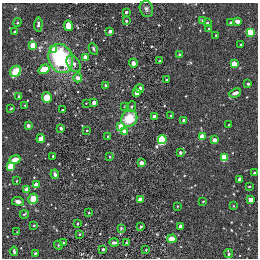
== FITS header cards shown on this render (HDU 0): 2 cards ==
NAXIS1  =                  256 / length of data axis 1
NAXIS2  =                  256 / length of data axis 2

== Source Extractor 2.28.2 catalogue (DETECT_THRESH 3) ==
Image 256 x 256 px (HDU 0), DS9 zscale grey, 1 PNG px = 1 image px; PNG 260 x 260 px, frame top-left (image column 1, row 256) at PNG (2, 3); each listed source drawn as its Kron ellipse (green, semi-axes under 4 px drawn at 4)
Background 6.86e-05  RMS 0.0011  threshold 0.00316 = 3 sigma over >= 5 px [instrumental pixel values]
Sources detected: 99; all 99 listed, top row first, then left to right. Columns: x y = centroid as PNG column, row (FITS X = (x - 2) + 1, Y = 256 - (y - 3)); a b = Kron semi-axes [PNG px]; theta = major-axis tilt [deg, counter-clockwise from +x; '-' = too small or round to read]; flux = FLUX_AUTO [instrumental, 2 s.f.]
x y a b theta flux
146 9 8 6 -74 0.18
126 12 3 3 - 0.12
126 21 4 4 - 0.077
202 21 4 3 - 0.13
237 21 4 3 - 0.69
17 22 4 3 - 0.073
207 23 3 3 - 0.14
231 23 3 3 - 0.15
38 24 7 3 87 0.14
68 26 5 4 - 0.66
209 29 3 3 - 0.061
110 31 3 3 - 0.44
15 32 3 3 - 0.096
251 32 4 3 - 7.2
216 35 3 3 - 0.069
240 44 3 2 - 0.075
33 45 3 3 - 3.2
93 49 6 4 -62 0.11
54 50 4 4 - 1.8
179 55 3 3 - 0.093
61 58 15 12 -67 5.8
85 58 4 4 - 1
160 61 3 3 - 0.065
133 63 4 4 - 0.26
74 64 9 6 -57 0.26
234 64 4 3 - 3
44 69 6 4 34 1.4
16 71 6 5 - 1.2
78 78 4 4 - 0.32
166 80 3 3 - 0.11
248 84 3 3 - 0.17
105 85 3 3 - 0.098
139 89 5 3 - 0.28
137 93 3 3 - 0.65
235 93 6 4 21 0.31
19 96 3 3 - 0.088
47 98 5 5 - 1.3
94 102 3 3 - 0.76
86 103 2 2 - 0.039
25 105 3 2 - 0.055
131 106 5 4 - 0.11
125 107 4 3 - 0.067
11 108 3 2 - 0.056
62 110 3 3 - 0.11
171 115 3 2 - 0.084
154 117 3 3 - 0.7
129 118 9 7 48 1.9
184 120 3 3 - 0.65
229 125 3 3 - 0.074
28 126 3 3 - 0.17
121 126 4 3 - 1.2
61 128 3 3 - 0.35
87 130 3 3 - 0.071
125 132 4 3 - 0.95
202 136 4 3 - 1.8
108 137 4 3 - 0.079
41 138 4 3 - 1.6
162 140 4 4 - 19
214 140 3 3 - 0.75
180 152 4 3 - 0.17
53 156 3 3 - 0.068
110 157 3 2 - 0.089
224 158 4 4 - 7.8
15 159 5 4 - 0.62
141 163 3 3 - 1.1
11 166 4 3 - 4.9
254 173 3 3 - 0.19
55 174 4 4 - 0.2
239 179 3 3 - 0.28
17 181 3 2 - 0.048
36 185 3 3 - 1.4
249 187 3 2 - 0.049
27 190 3 3 - 1.8
33 199 5 5 - 0.98
140 200 4 3 - 1.8
251 200 3 3 - 1.6
18 201 6 4 -9 0.23
203 201 2 2 - 0.065
177 206 2 2 - 0.043
233 206 4 3 - 0.055
89 213 3 2 - 0.049
24 214 4 3 - 0.067
77 224 3 2 - 0.057
34 225 3 3 - 0.091
181 226 3 3 - 0.82
141 227 3 3 - 0.11
121 228 4 4 - 0.079
17 232 2 2 - 0.041
80 234 3 2 - 0.081
172 239 4 4 - 1.5
64 242 3 2 - 0.062
126 242 3 2 - 0.069
114 243 5 3 - 0.21
58 245 4 3 - 0.067
103 249 3 3 - 0.11
146 250 4 3 - 0.048
14 251 4 3 - 0.11
35 253 3 3 - 0.088
229 254 4 3 - 0.21